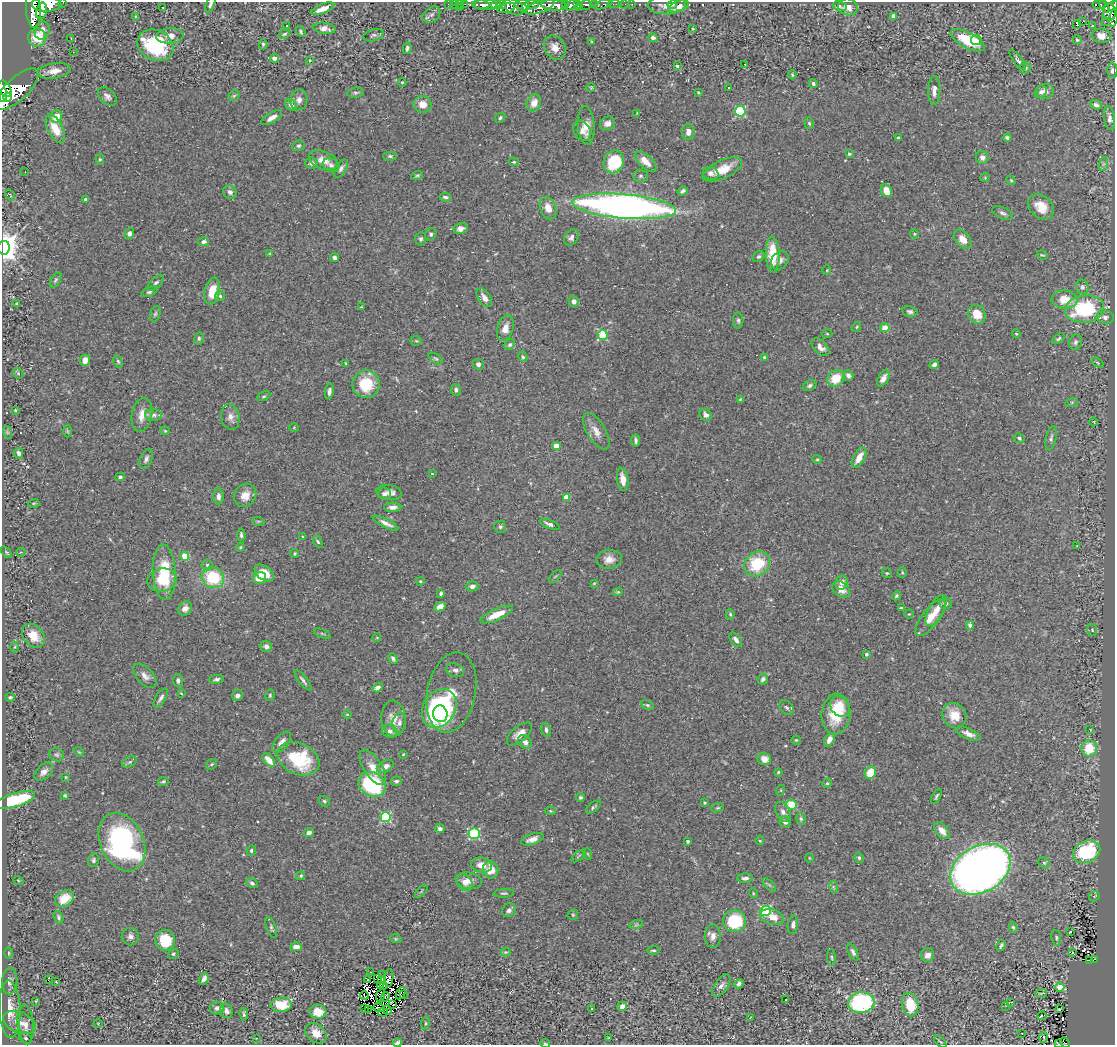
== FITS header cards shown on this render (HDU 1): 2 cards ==
NAXIS1  =                 1113
NAXIS2  =                 1043

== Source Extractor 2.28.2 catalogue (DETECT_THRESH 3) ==
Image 1113 x 1043 px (HDU 1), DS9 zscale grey, 1 PNG px = 1 image px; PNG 1117 x 1047 px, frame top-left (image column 1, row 1043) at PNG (2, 2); each listed source drawn as its Kron ellipse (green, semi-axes under 4 px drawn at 4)
Background 0.48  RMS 0.032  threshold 0.0956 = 3 sigma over >= 5 px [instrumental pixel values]
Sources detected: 480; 7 with non-positive FLUX_AUTO (blend fragments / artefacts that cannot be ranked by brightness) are neither listed nor drawn; the other 473 listed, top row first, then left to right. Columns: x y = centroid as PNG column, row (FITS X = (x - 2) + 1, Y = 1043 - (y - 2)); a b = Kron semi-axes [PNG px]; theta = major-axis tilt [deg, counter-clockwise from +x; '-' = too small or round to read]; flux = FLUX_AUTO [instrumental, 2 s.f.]
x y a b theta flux
63 2 2 2 - 12
46 4 15 7 0 1500
448 4 2 2 - 3.6
454 4 2 2 - 4.3
460 4 2 2 - 1.2
465 4 2 2 - 3.7
532 4 7 4 2 160
565 4 4 3 - 120
577 4 4 3 - 130
594 4 3 3 - 53
604 4 10 3 20 17
614 4 6 2 0 5.4
625 4 2 2 - 2.5
632 4 3 2 - 2.2
1099 4 6 3 -3 44
210 5 8 4 64 4.9
481 5 8 3 -4 190
485 5 12 5 -1 590
496 5 5 4 - 350
501 5 5 4 - 260
522 5 7 6 - 180
553 5 13 5 -3 850
572 5 7 4 36 220
585 5 6 5 - 150
667 5 19 9 2 19
672 5 5 3 - 3.5
678 6 10 5 19 16
840 6 7 5 -13 4.1
1105 6 7 3 -60 41
1113 6 5 4 - 140
163 7 3 2 - 3.3
459 7 2 2 - 5.2
514 7 10 7 -34 240
540 7 15 6 20 440
848 7 10 8 -15 19
506 8 9 4 19 100
579 8 3 2 - 31
33 9 19 7 -86 1800
323 9 12 4 22 19
41 11 8 5 78 600
1110 12 8 6 -88 240
431 15 9 7 35 8
136 16 3 2 - 1.6
894 16 4 4 - 20
1114 18 9 3 79 18
1105 21 2 2 - 17
1082 22 2 2 - 4100
1077 24 3 3 - 41
287 25 3 2 - 1.4
1093 26 3 2 - 1.8
324 28 11 5 -8 12
693 29 3 3 - 1.9
42 30 9 7 72 15
301 31 5 4 - 3.3
284 34 6 4 19 3.9
373 35 10 5 17 6
170 36 13 8 4 19
1101 36 10 7 -8 17
37 38 9 9 - 46
71 38 4 3 - 1.7
653 38 5 4 - 7.7
968 40 19 7 -28 87
976 40 5 5 - 14
1077 40 4 4 - 3.4
592 41 4 3 - 1.4
263 44 5 4 - 3.5
156 45 19 15 -28 200
555 47 12 10 -56 20
407 48 6 3 79 4.6
73 52 2 2 - 1.1
275 58 4 4 - 13
310 60 3 3 - 1.6
1018 60 12 4 -52 5.8
745 64 3 2 - 2.6
677 66 4 3 - 2.9
1025 68 5 5 - 5.7
1112 70 7 5 -88 7
54 71 17 7 9 22
792 75 4 3 - 2.2
402 82 4 4 - 2.7
813 84 5 4 - 5.7
728 87 3 3 - 10
591 88 4 4 - 2.4
5 89 9 6 -61 860
17 89 28 11 43 1100
934 90 14 6 88 15
1045 91 9 7 11 12
1041 92 7 5 51 6.1
356 93 8 5 8 4.5
698 93 4 3 - 2.4
3 95 7 3 85 420
107 96 11 7 -43 9.4
234 96 6 5 - 3.1
8 97 4 3 - 210
299 100 10 8 79 12
534 103 9 7 66 21
422 104 9 8 - 23
291 105 7 5 -43 12
1096 105 6 4 -21 6.2
740 111 5 5 - 180
637 113 4 2 - 1.5
56 117 6 5 - 30
272 118 11 5 31 15
500 118 5 4 - 4.1
1109 118 12 5 -83 9.9
607 123 8 6 28 12
809 123 6 4 -75 3.6
586 125 19 8 -86 26
55 128 15 7 -63 42
582 131 10 8 -59 11
688 132 8 6 86 12
898 138 3 3 - 3.1
1007 138 4 3 - 4.4
298 146 6 5 - 4
849 154 3 3 - 5
390 156 7 4 -1 3.7
982 157 6 6 - 9.9
100 159 5 4 - 3
323 160 15 9 -20 22
645 161 13 6 -43 23
514 162 5 4 - 2.4
614 162 11 10 - 110
312 163 6 5 - 7.8
1103 164 7 4 71 4.7
331 165 8 6 -19 7.4
341 168 10 5 56 8.2
722 170 21 9 25 37
25 172 3 2 - 1.7
711 173 8 6 -14 8.4
417 175 6 3 20 3.1
640 176 7 5 1 4.9
985 177 4 3 - 1.6
1011 180 5 4 - 2.5
886 190 7 5 -68 26
683 191 5 4 - 5.4
230 192 7 6 - 8
10 195 6 3 -54 2.2
445 197 5 4 - 4.6
86 199 4 4 - 4.2
624 206 52 12 -5 1300
1041 207 14 11 -42 35
548 208 11 8 -68 24
1003 213 11 5 -24 6.8
461 228 7 5 14 14
129 233 6 4 74 7.3
431 234 6 5 - 4.7
914 234 4 4 - 2.1
571 237 8 6 52 7.5
421 239 6 5 - 4.6
963 239 10 7 -50 21
204 242 5 4 - 6.2
4 248 7 6 - 2400
270 254 4 3 - 2.1
773 254 18 7 -87 55
1042 255 5 3 - 2.3
758 257 6 5 - 4.7
334 258 4 4 - 6.1
780 260 10 8 50 12
827 270 5 3 - 1.7
56 280 8 5 59 3.7
156 283 10 5 44 5.9
1082 287 7 6 - 5.3
212 291 14 7 77 37
149 292 9 4 24 4.8
220 296 5 5 - 3.2
484 298 10 6 -55 14
1064 299 13 9 -6 40
574 301 5 5 - 8.2
17 304 4 3 - 2.6
361 307 3 3 - 1.8
1084 309 20 13 8 190
910 311 8 5 -9 5.3
155 314 8 5 70 3.8
977 314 10 8 -62 30
1105 317 8 7 - 10
738 321 8 5 -89 4.8
857 327 5 3 - 2.1
505 328 13 8 72 18
885 328 4 4 - 46
827 334 5 3 - 2
1016 334 4 4 - 2.1
603 335 5 4 - 110
199 338 6 4 78 4
1058 339 7 4 34 3.6
416 341 5 5 - 2.8
1075 342 8 6 74 6.7
510 345 6 5 - 3.8
821 347 11 6 -44 13
523 357 5 4 - 3.4
764 357 3 3 - 2.3
436 359 8 4 -34 3.5
85 360 6 5 - 13
118 361 6 4 -62 3.3
346 363 4 3 - 2
1098 363 6 4 -33 2.5
478 364 5 5 - 8.9
934 365 5 4 - 7.6
18 373 6 4 -51 2.8
848 375 6 5 - 6.5
836 378 9 7 43 47
883 378 9 5 59 13
366 384 14 13 - 80
810 386 7 5 28 4.9
456 390 6 4 -83 5.3
329 391 8 4 81 7.8
264 396 7 4 26 3.3
740 399 3 3 - 1.7
1072 402 6 4 18 2.8
15 410 4 3 - 1.9
142 415 17 10 79 22
154 415 8 5 -2 6.6
706 415 6 5 - 9.8
230 417 13 9 -80 14
1094 422 4 3 - 1.5
294 427 5 4 - 2.2
67 431 6 4 -88 2.3
165 431 4 4 - 2.3
596 431 20 9 -59 22
7 432 6 4 -71 2.9
1019 438 5 4 - 4
1051 438 12 5 78 6.3
636 441 6 3 -81 5.1
556 446 4 4 - 22
19 453 5 4 - 5.6
859 457 11 5 61 23
146 459 11 6 67 7.4
817 459 5 4 - 2.6
432 474 3 2 - 1.4
120 477 5 4 - 3.6
623 479 12 5 -81 20
389 493 12 7 -7 14
384 494 6 6 - 6.1
245 495 12 10 57 23
218 496 8 5 90 8.6
566 497 4 4 - 24
34 503 6 3 18 2.3
393 507 8 4 2 9.6
258 521 6 4 -18 2.4
386 523 14 4 -26 12
550 524 10 4 -21 7.6
500 527 6 6 - 4.3
241 535 6 3 -84 3.7
303 537 4 3 - 1.9
318 542 6 4 -60 3.6
1077 546 3 2 - 2.1
240 547 4 4 - 2.5
6 552 6 3 -53 2.5
21 552 5 3 - 1.7
295 553 4 3 - 2.7
185 556 4 4 - 52
609 559 13 9 7 19
757 564 14 11 38 98
207 565 5 5 - 4.9
164 572 27 11 -87 110
902 572 5 4 - 2.6
264 573 11 6 -37 33
887 573 5 4 - 2.8
555 576 8 3 44 2.4
213 578 11 10 - 110
259 578 7 6 - 39
162 580 15 11 8 39
420 581 4 3 - 2.4
842 582 7 6 - 11
594 583 3 3 - 1.7
472 586 6 5 - 9
841 589 10 7 -39 18
618 592 5 4 - 2.3
441 593 4 4 - 4.2
896 596 5 4 - 3.6
946 603 6 5 - 7
440 607 6 4 26 15
185 608 8 6 46 12
901 608 4 2 - 2.6
936 611 17 7 62 23
497 614 17 5 24 39
730 614 5 4 - 2.8
909 614 4 3 - 1.9
930 617 22 8 52 32
970 625 4 4 - 7
1092 630 6 4 -71 2.8
322 634 9 3 -21 3
33 636 13 9 -49 29
377 638 4 3 - 1.5
736 640 8 5 -53 8.5
266 646 6 5 - 9.7
15 647 5 3 - 2.4
866 654 4 4 - 4.6
393 659 6 3 -65 5.4
455 670 9 6 -18 8.3
145 676 15 8 -47 14
217 679 7 4 9 5
763 679 6 5 - 7.1
303 680 12 3 -52 6
178 681 6 5 - 6.5
378 688 5 4 - 9.9
451 692 41 24 79 72
181 693 4 2 - 1.7
237 695 6 5 - 9.4
270 695 6 4 77 2.9
10 697 5 4 - 3.2
161 698 11 5 56 7.6
647 705 7 4 -26 3.7
840 706 11 9 -54 52
787 707 8 6 -45 5.9
439 708 20 16 58 350
347 714 5 3 - 1.7
440 714 8 7 - 94
836 714 20 14 86 65
954 716 13 11 -58 33
393 719 18 12 -86 28
399 723 10 6 82 8
1089 729 3 2 - 2.8
546 730 7 4 -82 5.7
390 731 7 6 - 9.4
519 734 15 7 40 19
969 734 13 5 -24 13
796 740 4 4 - 2.1
829 740 7 4 62 15
282 742 12 6 51 11
525 742 8 5 -43 10
1089 748 8 8 - 54
79 752 6 3 -44 2.2
403 754 3 2 - 1.7
57 755 7 6 - 5.1
298 759 22 15 -25 140
764 759 7 6 - 18
269 760 8 4 -48 25
130 762 8 5 27 3.9
212 764 6 4 36 2.9
385 766 9 5 26 14
373 767 20 9 -58 28
44 772 11 7 44 12
778 772 4 3 - 2
870 773 6 5 - 46
66 777 3 2 - 1.6
163 781 5 4 - 3.5
396 781 5 5 - 5.1
827 783 5 4 - 3.3
372 784 14 11 -34 200
781 790 5 3 - 1.7
65 795 3 3 - 2.8
936 796 8 3 63 3.2
580 797 4 4 - 3.9
15 800 21 7 17 140
324 801 6 4 -34 3.4
704 803 4 3 - 2.2
791 805 5 5 - 52
593 807 9 4 41 4.6
718 808 6 4 18 2.9
551 811 5 4 - 2.4
783 812 10 7 -61 9.4
386 817 5 5 - 200
801 819 6 4 -74 3.8
785 822 6 5 - 8.6
440 829 5 4 - 7.3
942 831 10 6 -50 19
309 833 5 4 - 8.5
474 834 5 5 - 200
532 839 11 5 19 16
688 841 3 3 - 4.5
760 841 4 2 - 1.8
122 842 31 21 -65 410
251 851 5 4 - 3.8
1087 852 14 10 25 140
588 854 6 3 -71 2.1
579 856 8 2 40 2.1
809 858 5 3 - 1.5
859 858 5 4 - 3.8
93 860 7 5 75 5.1
1044 863 6 5 - 3.5
481 865 10 7 -12 23
980 869 32 23 29 2100
491 870 9 7 -75 32
301 876 5 4 - 3.2
745 878 8 4 3 7.3
18 880 5 3 - 1.9
469 881 13 8 -9 19
464 882 9 7 -50 9.9
252 883 6 4 -29 5.3
769 885 8 3 -45 3.5
834 887 6 4 -70 3.2
421 891 8 3 46 2.5
504 893 10 3 4 3.6
753 893 5 3 - 1.9
1094 896 5 5 - 2.9
65 899 10 7 30 37
509 910 7 6 - 7.1
765 911 5 5 - 230
573 915 5 5 - 2.9
58 917 7 4 -73 4.2
772 917 12 7 -16 23
734 921 11 11 - 120
636 925 7 4 19 3.7
793 925 9 5 85 7.6
1013 927 5 4 - 3.1
271 928 11 5 -71 4.6
1071 932 3 3 - 36
713 936 11 8 88 14
130 937 9 8 - 8.9
1056 938 8 5 -84 4.1
396 939 6 3 -17 2.7
165 940 10 9 - 63
1001 945 6 3 60 4.4
296 947 6 4 2 13
653 950 6 3 2 3.3
505 952 5 4 - 2.4
853 952 9 4 -64 6.1
1072 952 2 2 - 1.4
8 953 6 4 -90 3
173 954 5 5 - 3.9
928 955 7 6 - 14
832 957 8 4 -88 3.1
1094 959 3 2 - 1.4
1089 960 3 2 - 3
370 972 2 2 - 1.2
383 975 2 2 - 2.6
378 978 4 2 - 0.18
389 978 9 4 83 15
204 979 6 3 61 8.6
368 979 3 2 - 1.1
382 979 2 2 - 0.36
48 980 3 2 - 24
10 981 13 7 88 9.3
56 982 3 2 - 1.6
739 984 5 3 - 6.8
380 985 3 2 - 2.3
383 985 3 2 - 0.66
721 986 13 6 54 9.3
1060 987 4 4 - 48
401 993 6 2 63 4.7
1041 993 6 2 4 2.4
364 995 4 2 - 0.0024
381 995 6 2 65 0.2
403 995 2 2 - 0.98
385 997 5 2 - 1.2
786 1000 3 2 - 1.9
36 1001 4 2 - 1.8
1011 1002 3 2 - 2.2
861 1003 13 10 7 260
910 1004 12 8 -79 53
281 1005 10 7 3 73
392 1005 2 2 - 0.87
622 1006 5 4 - 15
1006 1006 2 2 - 3.9
217 1008 7 6 - 6
378 1008 5 2 - 3
10 1009 29 10 -87 48
365 1009 3 2 - 10
591 1009 3 2 - 2.8
1059 1009 4 2 - 1.1
368 1010 3 2 - 9.8
387 1010 5 2 - 0.38
226 1011 7 6 - 10
318 1012 8 7 - 35
383 1012 5 2 - 4.5
244 1014 6 3 -83 3.6
1042 1016 4 3 - 41
750 1018 2 2 - 1.6
19 1022 17 10 -22 28
98 1023 4 3 - 1.6
425 1023 6 3 82 2.6
26 1024 20 8 -85 20
316 1033 12 9 -41 24
1022 1033 3 2 - 2.9
1043 1037 5 2 - 2.6
26 1038 6 5 - 4.9
256 1038 3 2 - 1.4
609 1038 3 3 - 2.3
940 1042 7 3 -44 2
397 1043 4 3 - 5.9
545 1043 5 3 - 3
1058 1043 3 2 - 1.7
1065 1043 5 2 - 2.7
At the frame edge (FLAGS 8, measured only in part): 14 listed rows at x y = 63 2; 46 4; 210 5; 1113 6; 33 9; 1114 18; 1112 70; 5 89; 3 95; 4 248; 397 1043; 545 1043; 1058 1043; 1065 1043
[7 non-positive-flux detections neither listed nor drawn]